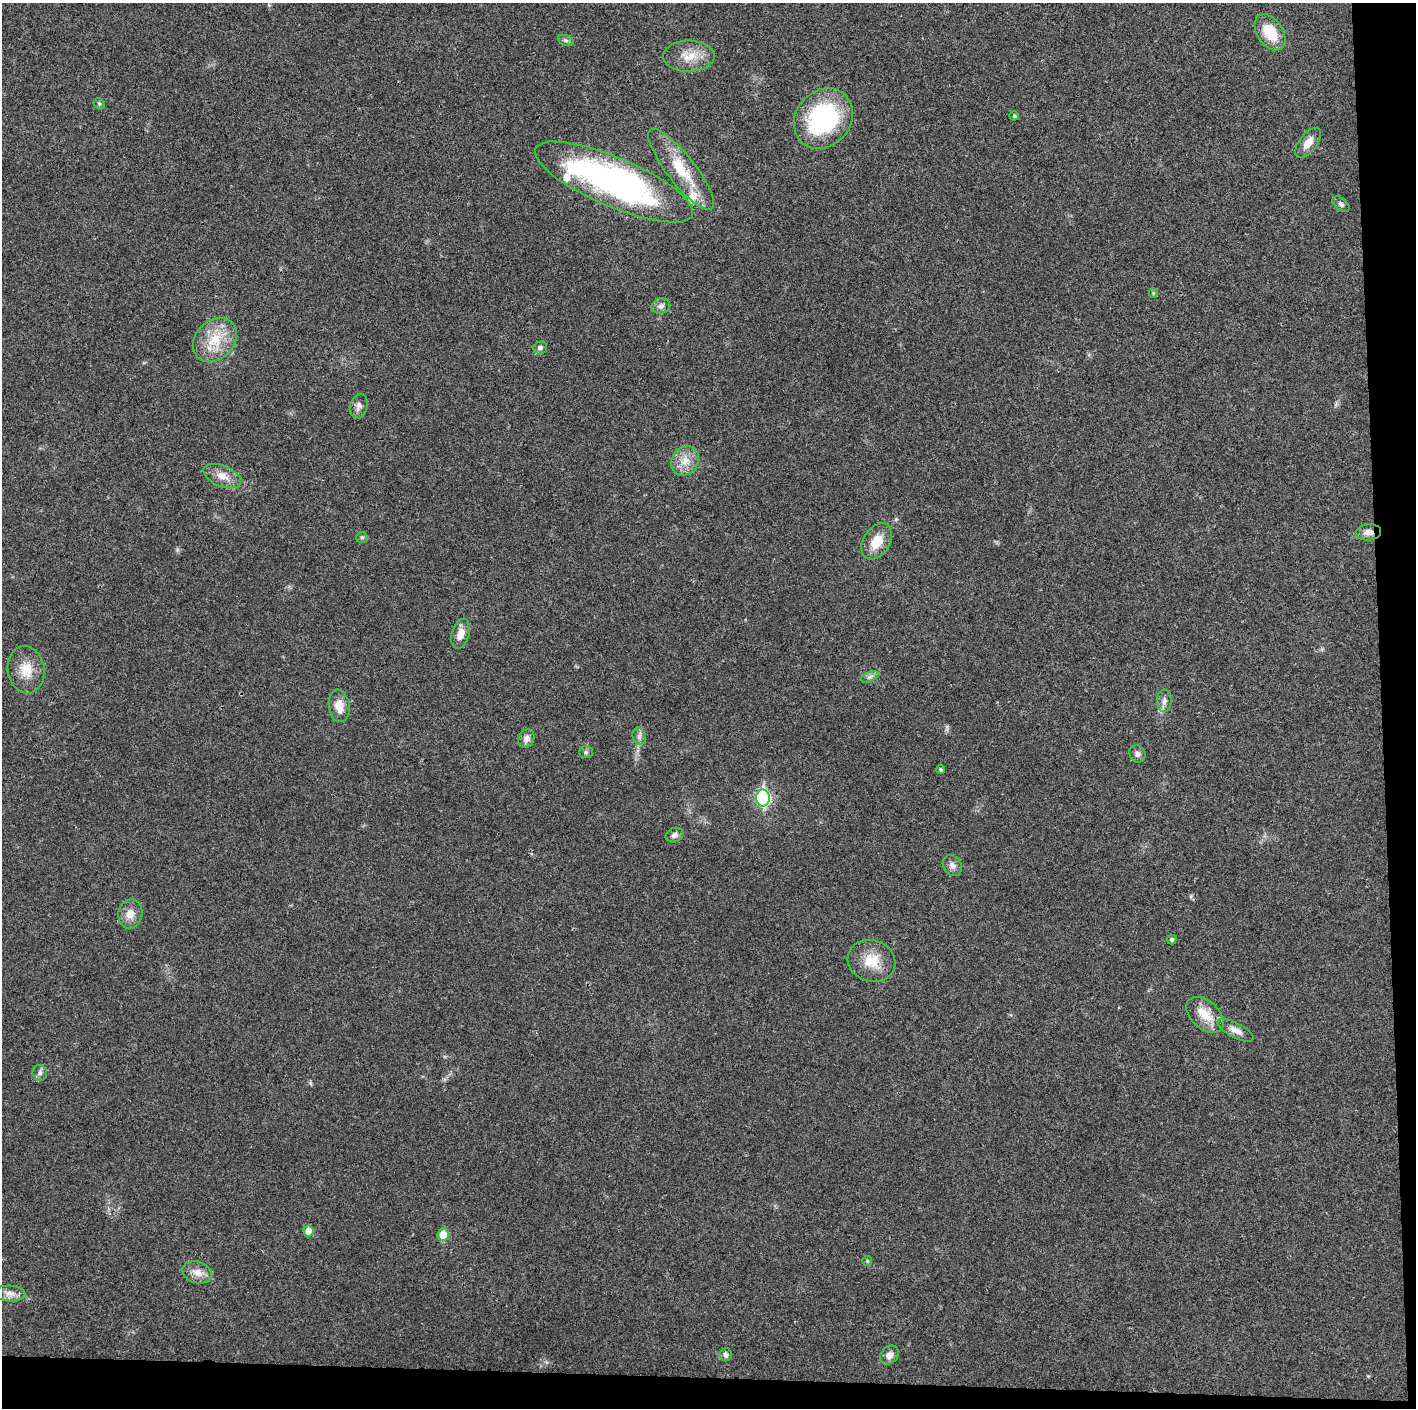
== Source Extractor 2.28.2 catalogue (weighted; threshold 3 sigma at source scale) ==
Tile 9 of 3 x 3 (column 3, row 3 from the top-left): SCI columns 2829-4242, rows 7-1412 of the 4243 x 4226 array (HDU 1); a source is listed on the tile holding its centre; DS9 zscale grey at full resolution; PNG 1418 x 1410 px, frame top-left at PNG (2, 3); each listed source drawn as its Kron ellipse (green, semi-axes under 4 px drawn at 4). Shown black and unused: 5% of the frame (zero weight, under 3 of 4 exposures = <1% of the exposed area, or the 3 px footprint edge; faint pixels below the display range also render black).
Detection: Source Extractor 2.28.2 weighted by HDU 2 'WHT'; one run over the whole footprint, this tile lists its part. Background 0.0191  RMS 0.0039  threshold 0.0175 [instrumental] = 3 sigma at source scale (4.5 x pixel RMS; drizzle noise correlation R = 1.50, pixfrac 1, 0.05/0.05 arcsec/px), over >= 5 px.
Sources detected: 48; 2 inside a brighter listed object's ellipse — not listed separately; the other 46 listed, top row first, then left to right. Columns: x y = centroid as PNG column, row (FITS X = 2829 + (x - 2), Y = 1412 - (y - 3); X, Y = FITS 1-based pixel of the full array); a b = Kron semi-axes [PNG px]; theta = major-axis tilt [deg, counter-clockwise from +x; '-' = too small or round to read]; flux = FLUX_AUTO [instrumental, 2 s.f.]
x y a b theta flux
1270 32 20 12 -56 11
566 40 8 5 -20 0.91
689 56 26 15 1 7.7
99 104 6 5 - 0.6
1014 116 4 4 - 0.65
823 118 32 27 50 52
1308 143 18 9 52 3.9
681 169 50 14 -52 16
614 182 85 24 -23 140
1341 204 10 6 -41 1.1
1153 293 5 4 - 0.47
661 306 9 7 12 1.6
215 340 24 19 45 12
540 348 7 6 - 1.1
359 406 12 8 74 2.3
685 461 16 13 55 5.2
222 476 20 10 -22 4.6
1368 532 12 8 3 2.8
362 537 6 5 - 0.79
877 541 20 13 57 7.4
461 634 15 8 74 3.7
26 670 24 18 -81 7.9
870 677 9 4 22 1.2
1164 701 11 7 87 1.9
339 706 16 10 -82 5.2
639 736 9 6 -76 1.4
526 739 9 7 61 2.4
586 752 7 5 0 0.83
1137 754 9 8 - 1.3
941 769 4 4 - 0.73
763 798 8 7 - 66
674 835 9 7 22 1.5
952 865 11 9 -59 2.1
130 914 14 12 77 4
1172 939 5 5 - 0.83
871 961 24 20 -18 9.7
1205 1015 22 14 -42 7.1
1236 1030 20 7 -27 2.9
40 1073 8 7 - 1.3
308 1231 5 5 - 4.9
443 1235 6 5 - 6.7
867 1261 5 5 - 0.44
197 1272 15 10 -17 3.7
10 1293 15 8 -2 2.8
726 1355 6 6 - 1.3
889 1355 10 8 48 2.5
Overlapping masked pixels (flux is a lower limit): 2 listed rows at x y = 614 182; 1368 532